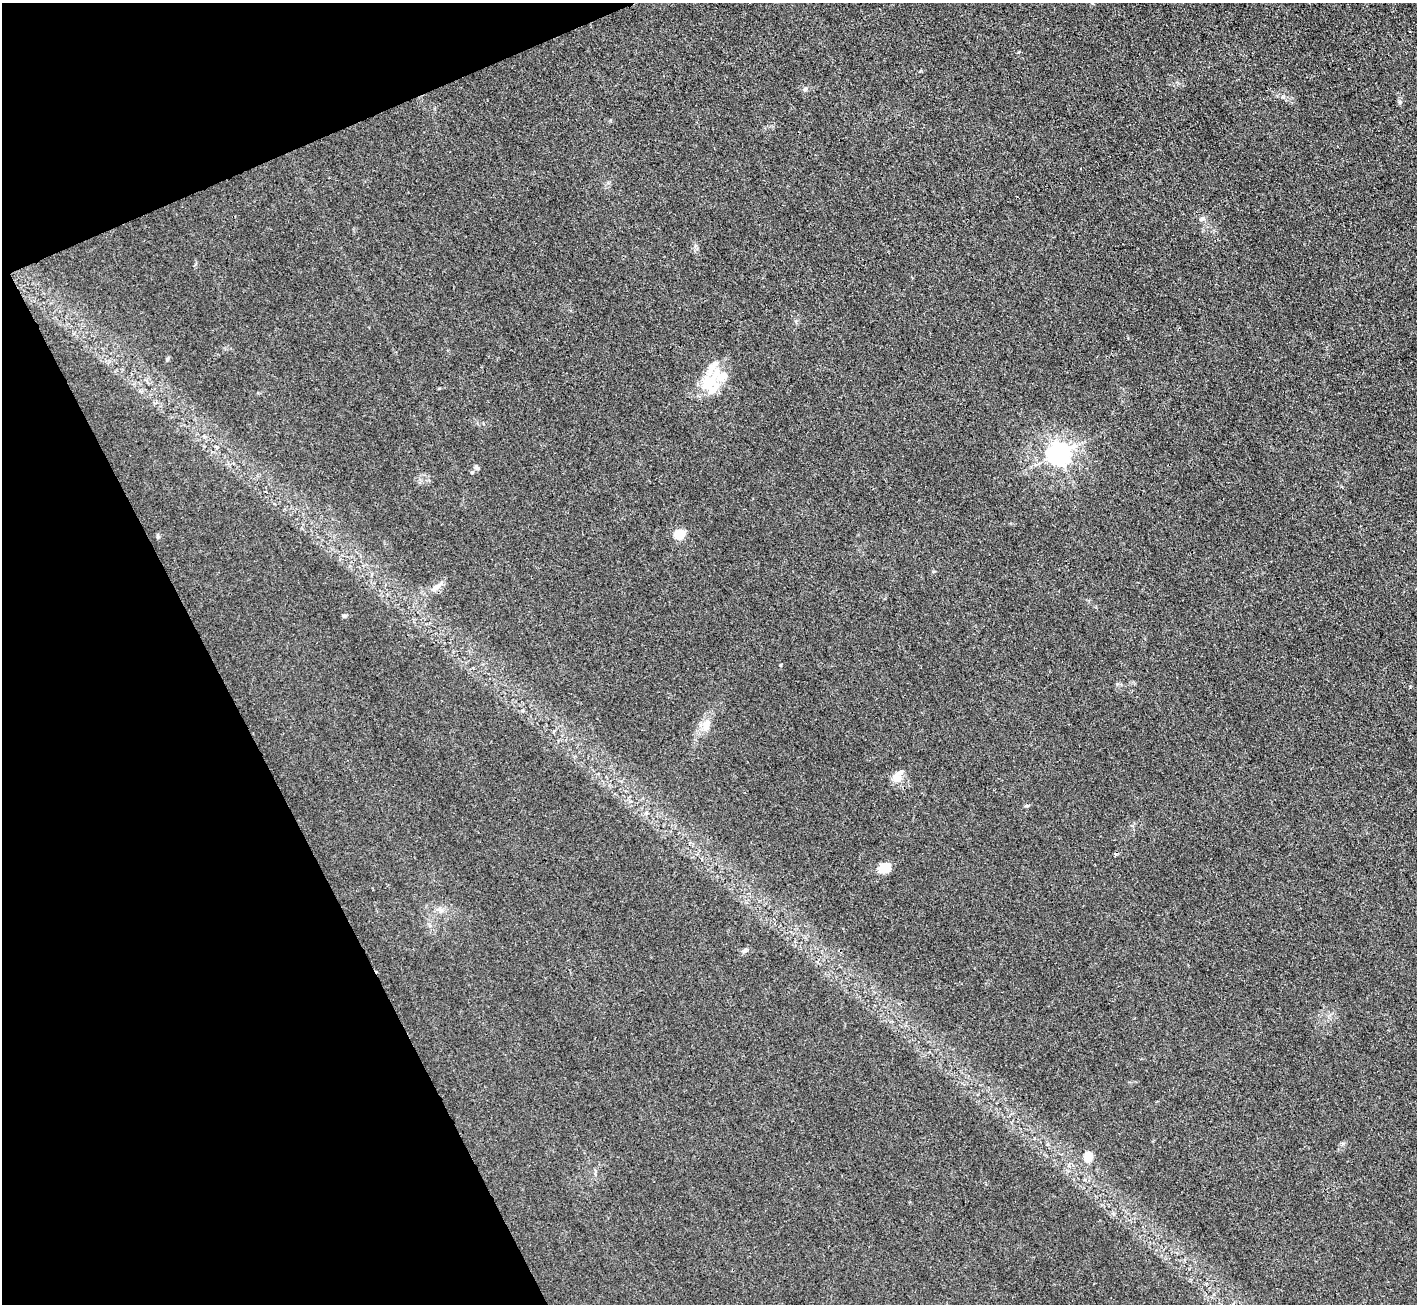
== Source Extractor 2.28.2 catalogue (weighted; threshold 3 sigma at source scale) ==
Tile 5 of 4 x 4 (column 1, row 2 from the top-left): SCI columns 2-1416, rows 2760-4061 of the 5662 x 5652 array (HDU 1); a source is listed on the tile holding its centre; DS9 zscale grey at full resolution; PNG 1419 x 1306 px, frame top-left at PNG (2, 3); no overlay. Shown black and unused: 20% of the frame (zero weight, under 3 of 4 exposures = <1% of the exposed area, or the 3 px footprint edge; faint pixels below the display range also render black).
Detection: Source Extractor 2.28.2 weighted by HDU 2 'WHT'; one run over the whole footprint, this tile lists its part. Background 0.0243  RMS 0.0047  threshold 0.0209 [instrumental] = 3 sigma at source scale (4.5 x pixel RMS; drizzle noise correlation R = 1.50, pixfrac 1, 0.05/0.05 arcsec/px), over >= 5 px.
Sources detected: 22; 5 inside a brighter listed object's ellipse — not listed separately; the other 17 listed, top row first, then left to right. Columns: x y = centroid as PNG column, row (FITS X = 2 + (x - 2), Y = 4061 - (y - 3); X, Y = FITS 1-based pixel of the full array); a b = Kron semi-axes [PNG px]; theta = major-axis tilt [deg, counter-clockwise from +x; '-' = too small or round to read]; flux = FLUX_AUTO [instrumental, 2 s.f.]
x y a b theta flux
805 89 7 6 - 1.1
1203 219 8 4 -1 0.99
167 359 6 4 71 0.58
708 382 24 19 76 13
1058 454 8 7 - 360
476 467 7 5 -47 1.1
472 472 5 5 - 0.65
680 534 10 8 32 9.7
158 536 7 4 -70 0.74
435 587 14 8 33 3.3
344 616 6 4 12 0.74
706 725 20 9 76 5.2
897 777 14 12 -66 4.2
1026 806 6 4 18 0.57
885 867 14 11 2 5.6
744 950 8 5 36 1
1088 1157 10 8 75 6.2
Unlisted compact peaks at least as high as the median listed source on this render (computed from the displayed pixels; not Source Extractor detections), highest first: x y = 780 665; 1283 97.